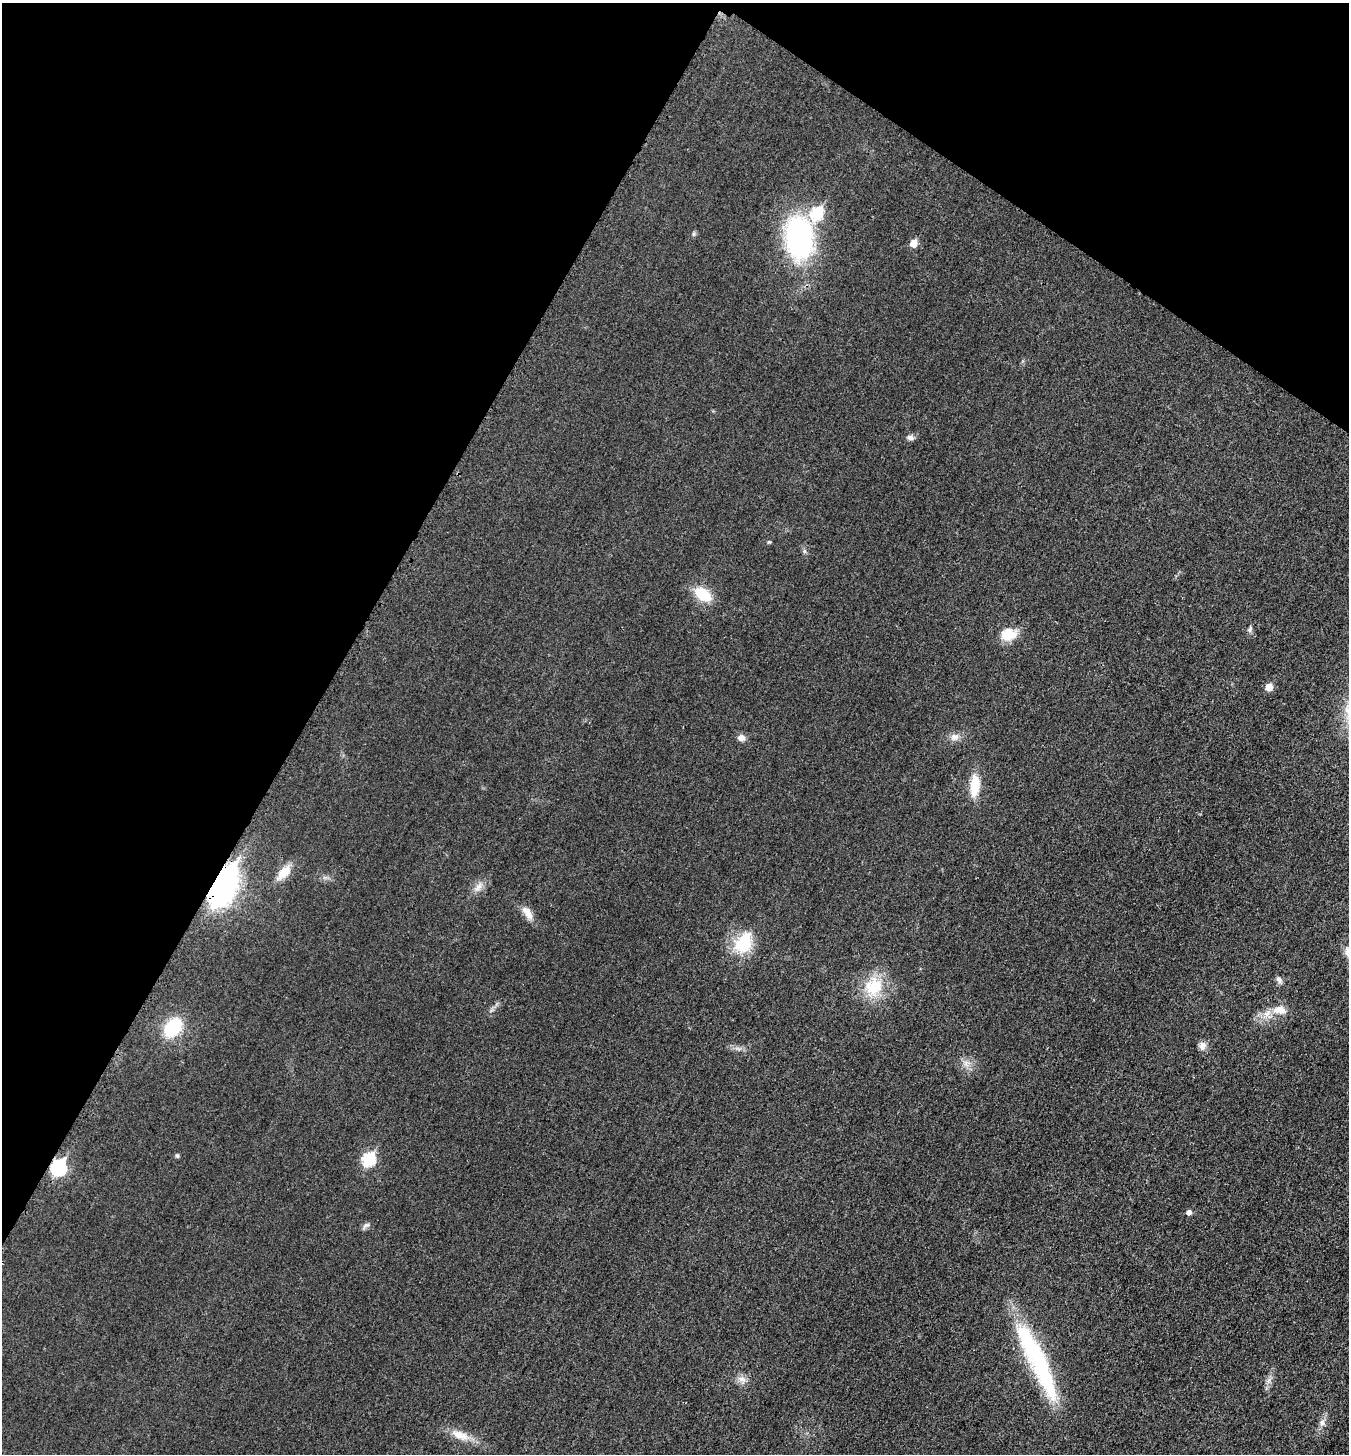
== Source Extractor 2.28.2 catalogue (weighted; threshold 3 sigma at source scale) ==
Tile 2 of 4 x 4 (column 2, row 1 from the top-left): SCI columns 1502-2848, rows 4373-5824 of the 5843 x 5836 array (HDU 1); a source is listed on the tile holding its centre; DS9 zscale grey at full resolution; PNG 1351 x 1456 px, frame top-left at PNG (2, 3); no overlay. Shown black and unused: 30% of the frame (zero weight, under 3 of 4 exposures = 1% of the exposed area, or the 3 px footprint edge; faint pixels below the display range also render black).
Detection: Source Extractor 2.28.2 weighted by HDU 2 'WHT'; one run over the whole footprint, this tile lists its part. Background 0.018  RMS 0.0053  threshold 0.0239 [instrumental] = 3 sigma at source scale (4.5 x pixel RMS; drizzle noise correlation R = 1.50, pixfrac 1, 0.05/0.05 arcsec/px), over >= 5 px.
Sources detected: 36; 2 inside a brighter object's white glare — not listed; the other 34 listed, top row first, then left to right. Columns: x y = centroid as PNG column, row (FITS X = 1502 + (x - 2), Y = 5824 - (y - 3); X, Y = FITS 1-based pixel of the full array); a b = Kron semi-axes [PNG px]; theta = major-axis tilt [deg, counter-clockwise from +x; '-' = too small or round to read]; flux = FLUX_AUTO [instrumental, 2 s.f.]
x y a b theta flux
817 213 8 6 56 40
799 238 39 24 -85 110
913 243 6 5 - 7.8
910 438 9 6 -6 1.9
769 542 5 4 - 0.6
804 551 6 6 - 1
703 594 18 11 -36 17
1250 629 10 5 71 1.4
1008 634 20 15 8 11
1269 687 6 6 - 6.7
955 737 13 9 2 3.6
741 738 9 8 - 2.8
975 785 24 10 85 14
284 872 23 11 48 8.9
225 878 10 8 56 350
478 887 15 7 51 3.7
527 913 20 9 -55 5.3
743 943 30 19 59 22
1279 980 11 6 -52 1.7
874 987 29 24 61 21
1280 1010 22 13 -9 7.6
173 1027 19 14 48 27
1202 1046 10 9 - 3.2
966 1063 10 7 -81 3
177 1156 6 4 -73 0.93
369 1160 7 6 - 50
59 1168 8 7 - 78
1189 1212 5 5 - 2.5
366 1225 11 5 29 1.6
1038 1357 107 20 -70 67
742 1379 12 9 -18 3.5
1269 1380 8 4 71 1.6
1322 1422 11 8 85 2.8
460 1435 25 11 -22 8.5
Overlapping masked pixels (flux is a lower limit): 2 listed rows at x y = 225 878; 59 1168